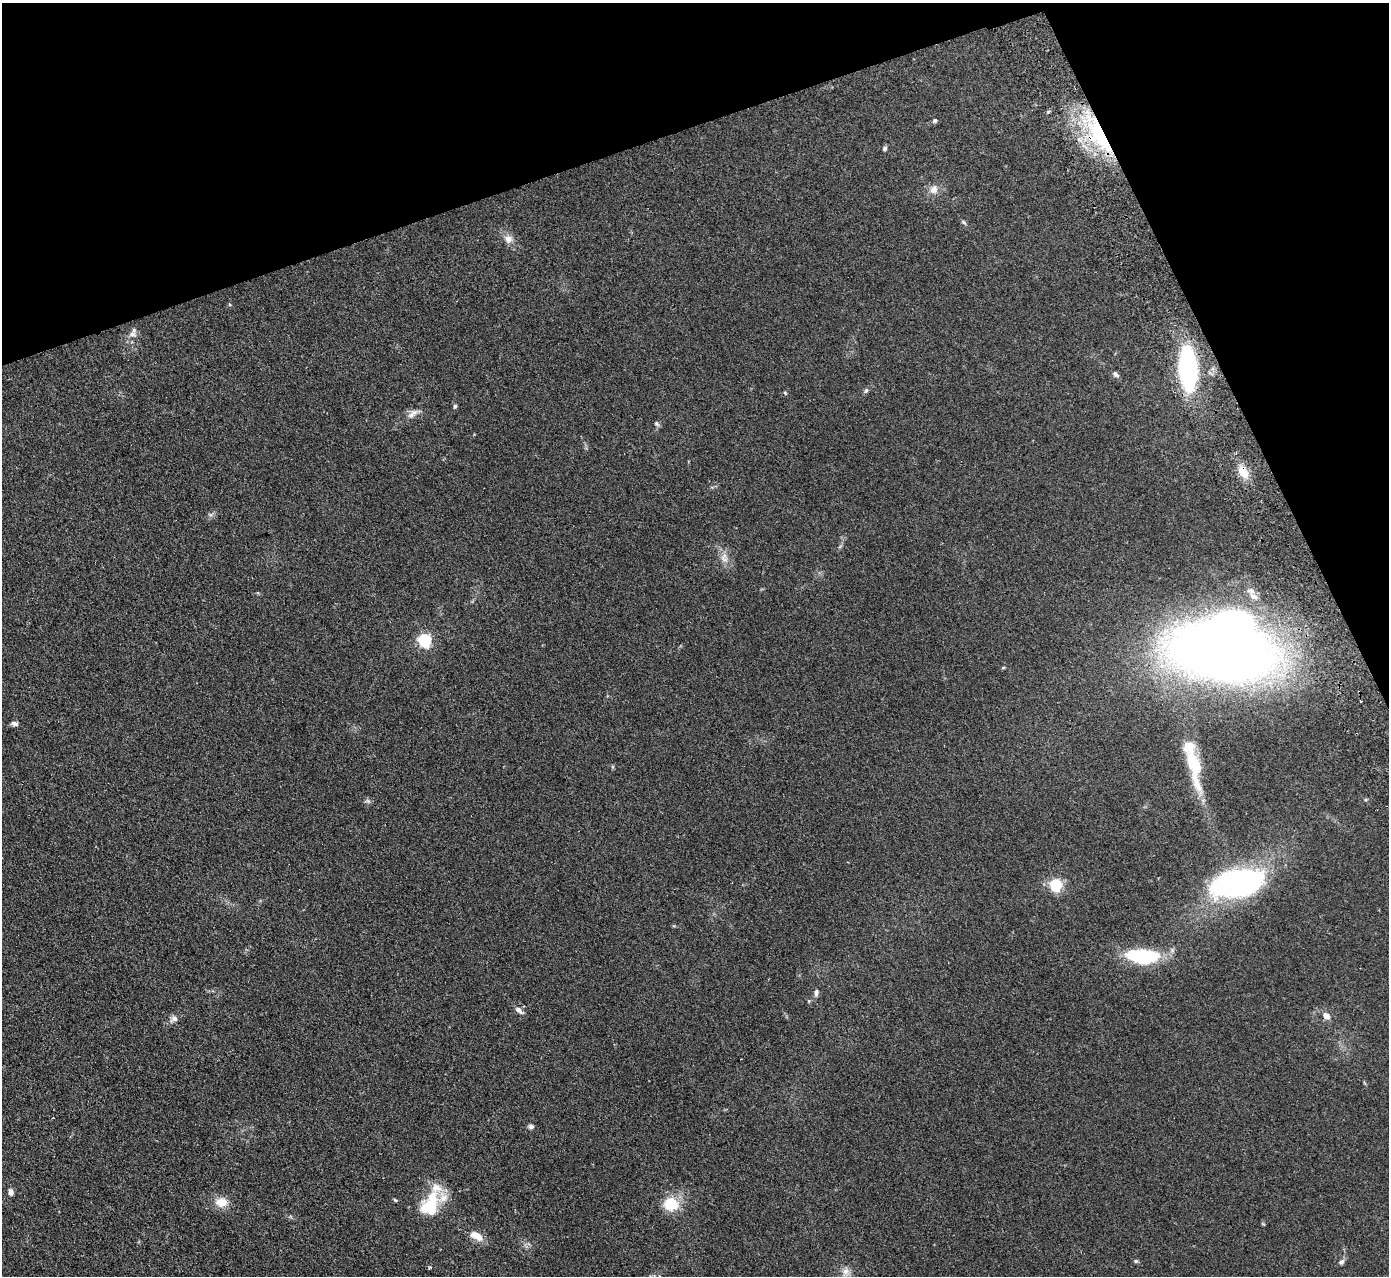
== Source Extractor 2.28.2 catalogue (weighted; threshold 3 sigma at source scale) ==
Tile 3 of 4 x 4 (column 3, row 1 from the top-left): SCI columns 2829-4215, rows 4001-5274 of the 5655 x 5585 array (HDU 1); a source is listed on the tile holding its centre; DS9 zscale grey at full resolution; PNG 1391 x 1278 px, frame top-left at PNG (2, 3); no overlay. Shown black and unused: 18% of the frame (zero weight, under 2 of 3 exposures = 3% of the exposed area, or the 3 px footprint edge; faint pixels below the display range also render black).
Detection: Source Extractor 2.28.2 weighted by HDU 2 'WHT'; one run over the whole footprint, this tile lists its part. Background 0.145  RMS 0.01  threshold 0.0452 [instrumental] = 3 sigma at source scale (4.5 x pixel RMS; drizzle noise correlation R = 1.50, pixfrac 1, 0.05/0.05 arcsec/px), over >= 5 px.
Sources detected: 49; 1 inside a brighter object's white glare — not listed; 6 inside a brighter listed object's ellipse — not listed separately; the other 42 listed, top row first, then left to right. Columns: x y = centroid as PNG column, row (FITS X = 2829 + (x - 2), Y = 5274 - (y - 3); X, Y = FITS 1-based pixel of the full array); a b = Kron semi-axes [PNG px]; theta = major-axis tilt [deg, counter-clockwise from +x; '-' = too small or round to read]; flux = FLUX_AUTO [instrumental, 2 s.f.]
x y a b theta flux
935 121 6 5 - 1.7
1100 136 55 17 -61 89
885 148 6 5 - 1.8
934 189 12 11 - 7.1
964 222 7 5 -53 1.6
508 239 12 10 -27 6.7
132 334 11 10 - 5.3
1188 369 31 12 -86 220
1115 374 8 6 -40 2.8
866 390 8 5 63 1.8
785 393 5 4 - 1
455 406 5 5 - 1.5
412 414 18 8 43 6.4
656 424 7 6 - 2
1243 472 17 10 -61 14
725 559 14 8 -33 6.2
1253 596 15 9 -40 7.8
425 640 6 6 - 140
1222 652 79 40 -8 1300
1003 668 5 3 - 0.9
1360 701 3 2 - 1.7
15 723 8 5 -14 3
1193 763 38 15 -74 33
368 801 8 5 -45 1.9
1237 883 38 19 10 320
1056 884 6 5 - 85
1142 956 39 16 -4 60
816 993 9 5 82 3.1
519 1010 13 6 -42 4.5
1326 1016 12 9 -44 5.3
174 1019 11 7 32 4.7
53 1118 3 2 - 1.2
531 1127 7 6 - 2.5
11 1192 8 6 -80 3.6
395 1200 6 4 -44 1
432 1200 26 13 -87 25
221 1202 16 13 -7 12
670 1203 11 9 -25 38
477 1236 19 9 -29 11
1136 1261 6 5 - 1.5
1341 1262 8 6 34 2.8
846 1271 12 9 72 6
Overlapping masked pixels (flux is a lower limit): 2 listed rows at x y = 1100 136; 1243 472